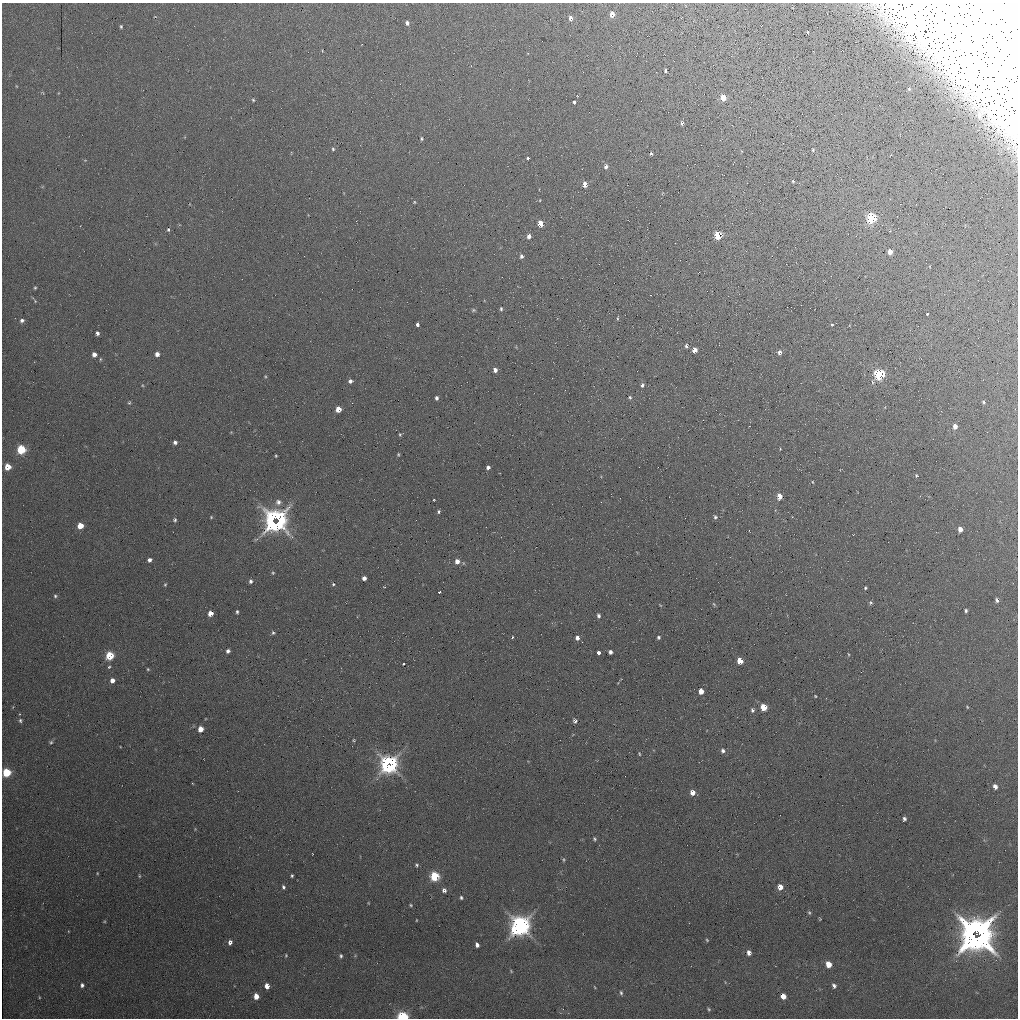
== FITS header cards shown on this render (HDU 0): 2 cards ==
NAXIS1  =                 1016 / length of data axis 1
NAXIS2  =                 1016 / length of data axis 2

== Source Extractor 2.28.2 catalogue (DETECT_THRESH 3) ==
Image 1016 x 1016 px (HDU 0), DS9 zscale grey, 1 PNG px = 1 image px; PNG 1020 x 1020 px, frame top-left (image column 1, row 1016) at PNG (2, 3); no overlay
Background 179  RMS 7.5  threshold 22.5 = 3 sigma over >= 5 px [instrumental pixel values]
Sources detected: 176; all 176 listed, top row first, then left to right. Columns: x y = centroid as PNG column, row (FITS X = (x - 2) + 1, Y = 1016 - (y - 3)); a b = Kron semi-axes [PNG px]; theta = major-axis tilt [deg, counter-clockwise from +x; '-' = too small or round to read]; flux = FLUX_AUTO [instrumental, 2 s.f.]
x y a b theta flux
1014 9 15 10 -75 4300
612 14 5 4 - 4500
155 16 4 3 - 330
570 18 5 4 - 1800
407 23 4 4 - 1500
121 27 4 3 - 750
807 32 3 2 - 410
921 46 3 2 - 330
665 71 3 3 - 790
16 86 5 3 - 380
909 89 7 5 76 1400
723 98 5 4 - 9300
253 100 5 4 - 640
574 102 4 3 - 2800
979 115 3 2 - 450
682 123 4 3 - 930
421 139 5 4 - 640
1008 148 8 4 45 1400
333 149 5 4 - 740
813 150 3 2 - 500
1016 151 49 10 -84 12000
651 154 3 3 - 740
528 158 4 3 - 2800
606 166 5 4 - 1500
793 181 3 2 - 460
585 184 5 4 - 4400
540 200 3 2 - 340
414 202 4 4 - 480
190 204 5 3 - 360
871 218 5 5 - 47000
540 224 5 4 - 9700
168 230 5 4 - 810
718 235 5 4 - 22000
529 236 5 4 - 2700
890 252 5 4 - 4400
521 256 5 4 - 1300
35 288 4 3 - 620
35 301 6 4 -47 540
501 309 6 4 -90 890
473 310 6 5 - 820
927 314 3 3 - 530
618 318 6 3 85 510
22 320 5 4 - 1300
417 324 4 3 - 2000
832 324 3 2 - 630
97 333 4 3 - 1500
686 346 5 4 - 1100
694 350 5 4 - 4900
779 352 5 4 - 1600
94 354 4 4 - 2400
157 354 4 4 - 2500
100 359 4 3 - 560
495 370 5 5 - 2600
879 374 6 5 - 51000
265 376 4 3 - 450
350 381 4 4 - 1500
872 382 6 3 -86 670
142 385 5 3 - 440
642 385 5 4 - 1400
630 397 5 5 - 910
436 398 4 3 - 1200
984 402 5 4 - 640
129 403 5 4 - 630
338 409 5 4 - 5800
955 426 5 4 - 3400
400 434 4 3 - 560
175 442 4 4 - 1300
21 449 5 5 - 29000
780 449 4 3 - 360
398 454 3 3 - 510
276 456 3 2 - 480
8 467 5 5 - 7400
488 467 4 3 - 1600
916 475 4 4 - 560
812 482 4 3 - 400
779 496 5 4 - 4900
434 500 3 2 - 440
278 502 8 7 - 2000
439 511 3 3 - 810
211 517 4 3 - 500
715 517 5 5 - 1100
276 518 11 4 -8 70000
175 520 4 4 - 850
278 522 17 9 53 68000
273 523 14 5 -51 51000
80 526 5 5 - 7400
960 529 5 4 - 3600
149 560 4 4 - 1600
457 561 6 5 - 3300
273 573 4 4 - 550
364 578 4 4 - 2100
250 581 5 4 - 1200
165 584 4 3 - 550
333 584 4 4 - 570
865 588 3 3 - 650
439 592 3 3 - 790
55 596 5 5 - 840
997 600 5 4 - 1300
871 603 5 5 - 860
714 604 6 4 -45 680
660 605 5 3 - 390
966 611 4 3 - 850
237 612 4 3 - 860
210 613 5 4 - 4400
598 616 5 4 - 1200
273 633 5 4 - 790
513 637 3 3 - 1100
658 637 3 3 - 880
577 638 4 4 - 2200
228 651 4 4 - 1400
610 652 4 4 - 1700
598 653 4 4 - 1500
848 654 4 3 - 420
110 656 5 5 - 20000
740 661 5 4 - 8400
403 664 3 2 - 440
109 667 4 3 - 670
148 669 4 4 - 570
112 680 5 5 - 2600
701 691 5 4 - 4600
815 696 3 2 - 450
763 707 5 5 - 9700
967 707 3 3 - 460
752 710 5 4 - 1100
20 720 6 5 - 990
575 721 4 4 - 1300
201 729 5 5 - 5100
354 740 4 3 - 470
51 742 6 5 - 860
723 751 5 5 - 1400
639 754 5 3 - 470
389 764 8 8 - 210000
6 772 5 5 - 26000
192 783 3 2 - 360
995 786 5 4 - 2400
692 793 5 5 - 3700
904 819 4 4 - 1200
195 829 4 4 - 450
595 839 5 4 - 740
564 859 4 4 - 660
417 865 4 4 - 760
97 873 3 2 - 390
139 876 5 4 - 580
292 876 3 3 - 740
435 876 6 5 - 33000
283 887 5 4 - 1100
780 887 5 5 - 4400
444 890 5 5 - 1500
461 898 4 3 - 880
368 903 4 3 - 360
411 905 4 3 - 560
809 913 5 4 - 710
820 919 3 3 - 470
416 920 3 2 - 330
104 922 5 3 - 430
520 926 8 8 - 350000
978 931 15 6 -29 370000
976 938 15 12 -3 610000
707 940 5 4 - 550
230 942 6 5 - 2000
477 945 4 4 - 1900
749 953 5 4 - 2400
286 955 4 3 - 540
341 956 5 4 - 890
828 964 5 4 - 6700
511 971 5 3 - 490
82 985 5 4 - 1400
267 986 5 4 - 3900
834 986 5 4 - 1400
594 987 4 3 - 390
621 993 6 4 -78 880
256 996 5 4 - 5400
783 996 5 4 - 5200
39 997 4 3 - 430
709 1009 4 3 - 630
402 1017 5 4 - 62000
At the frame edge (FLAGS 8, measured only in part): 3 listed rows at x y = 1014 9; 1016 151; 402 1017

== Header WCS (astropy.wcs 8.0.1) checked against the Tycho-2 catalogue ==
Header WCS as astropy/WCSLIB reads it (applying the file's SIP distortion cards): RA---SIN-SIP/DEC--SIN-SIP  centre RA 00:32:26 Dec +16:28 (8.11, +16.46 deg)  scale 2.78 x 2.74 arcsec/px (non-square pixels)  FOV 47.0' x 46.4'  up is -24 deg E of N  parity normal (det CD < 0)
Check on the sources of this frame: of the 60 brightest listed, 18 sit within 4.1 arcsec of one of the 45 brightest Tycho-2 stars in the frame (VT <= 12.63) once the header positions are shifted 0.76 arcsec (0.55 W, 0.53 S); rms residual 1.55 arcsec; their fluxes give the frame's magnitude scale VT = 21.11 - 2.5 log10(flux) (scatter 0.35 mag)
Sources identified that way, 18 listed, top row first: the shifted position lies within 4.1 arcsec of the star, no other Tycho-2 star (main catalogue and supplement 1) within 8.2 arcsec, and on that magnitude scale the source's flux lands within +1.5 / -3 mag of the star's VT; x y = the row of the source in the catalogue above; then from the Tycho-2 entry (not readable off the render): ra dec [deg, ICRS J2000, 3 dp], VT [Tycho-2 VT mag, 2 dp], TYC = Tycho-2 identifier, HIP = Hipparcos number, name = IAU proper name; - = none
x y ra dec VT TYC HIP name
723 98 7.820 +16.682 11.67 1180-901-1 - -
871 218 7.749 +16.552 10.51 1180-818-1 - -
718 235 7.868 +16.587 11.08 1180-283-1 - -
890 252 7.746 +16.523 11.98 1180-395-1 - -
879 374 7.793 +16.440 8.88 1180-670-1 - -
338 409 8.202 +16.584 11.29 1187-1203-1 - -
21 449 8.449 +16.653 9.87 1187-802-1 - -
8 467 8.465 +16.645 11.71 1187-1160-1 - -
210 613 8.361 +16.480 11.94 1187-1084-1 - -
110 656 8.449 +16.482 11.52 1187-821-1 - -
740 661 7.987 +16.284 11.09 1180-964-1 - -
112 680 8.455 +16.464 12.59 1187-1291-1 - -
763 707 7.984 +16.245 10.38 1180-683-1 - -
389 764 8.278 +16.320 8.91 1187-893-1 - -
6 772 8.562 +16.432 10.19 1187-550-1 - -
435 876 8.280 +16.228 9.53 1187-1049-1 - -
520 926 8.233 +16.167 6.95 1187-1227-1 2595 -
402 1017 8.349 +16.140 10.59 1187-764-1 - -